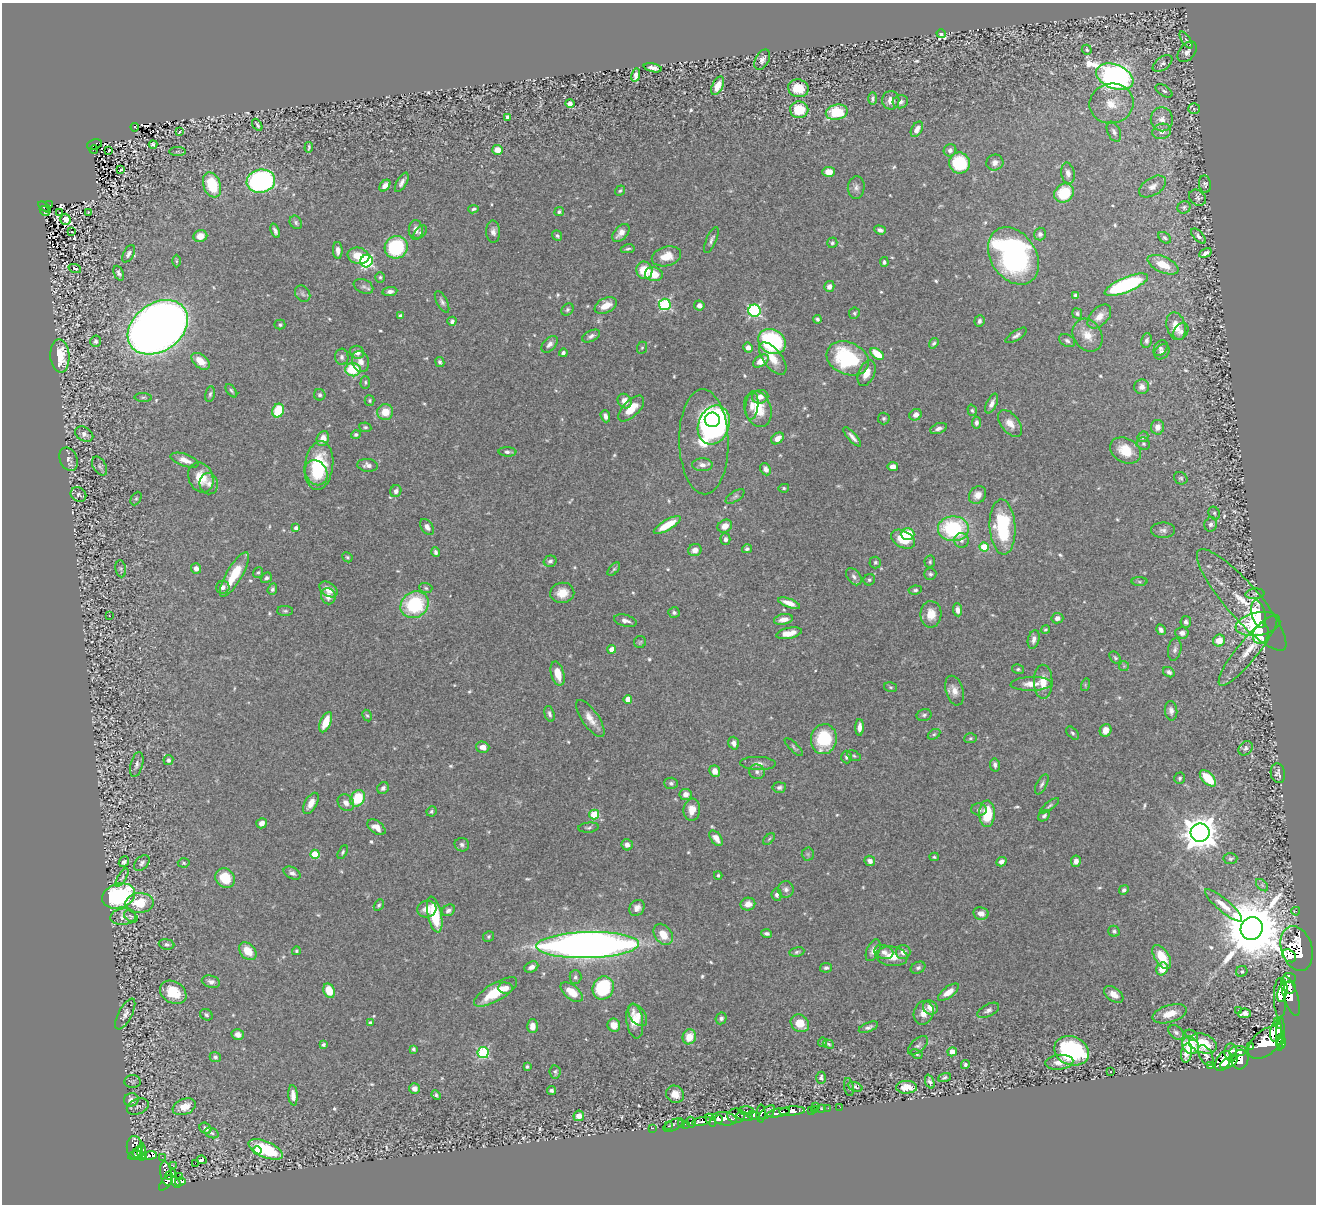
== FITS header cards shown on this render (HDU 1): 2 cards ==
NAXIS1  =                 1314
NAXIS2  =                 1202

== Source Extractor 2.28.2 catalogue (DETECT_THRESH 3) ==
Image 1314 x 1202 px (HDU 1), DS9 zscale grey, 1 PNG px = 1 image px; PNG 1318 x 1206 px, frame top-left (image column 1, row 1202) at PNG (2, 3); each listed source drawn as its Kron ellipse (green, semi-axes under 4 px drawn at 4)
Background 0.468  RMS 0.019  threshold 0.0559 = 3 sigma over >= 5 px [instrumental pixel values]
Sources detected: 690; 2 with non-positive FLUX_AUTO (blend fragments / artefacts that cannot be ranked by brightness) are neither listed nor drawn; of the other 688, the 500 brightest by FLUX_AUTO listed and drawn (188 fainter detections omitted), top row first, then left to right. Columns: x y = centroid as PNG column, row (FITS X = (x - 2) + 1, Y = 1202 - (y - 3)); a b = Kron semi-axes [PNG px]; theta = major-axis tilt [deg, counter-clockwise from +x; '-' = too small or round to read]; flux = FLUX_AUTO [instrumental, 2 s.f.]
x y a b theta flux
941 34 4 4 - 3
1186 40 10 4 -58 2.6
1087 50 5 4 - 2.2
1187 52 12 7 50 6.6
762 60 11 6 62 6.3
1163 63 11 6 37 5
653 68 9 4 -13 5.2
636 75 7 4 77 5.3
1115 77 19 12 -22 660
718 86 10 5 65 14
798 88 10 9 - 30
1164 91 9 5 -33 3
873 99 6 4 89 2.9
891 100 9 8 - 10
900 102 8 6 18 5.1
570 103 5 4 - 4.5
1111 103 22 20 10 34
1194 109 5 5 - 2.2
799 110 9 8 - 45
837 112 11 7 12 63
508 117 4 3 - 4.9
1162 119 12 11 - 13
257 125 7 3 -58 3.2
135 127 4 2 - 10
917 129 8 5 61 8.9
1162 131 9 7 17 9.1
179 132 3 3 - 3.1
1114 132 10 6 -65 4.9
94 144 8 5 14 27
153 144 4 3 - 3.3
309 147 5 2 - 2.1
94 149 4 3 - 8.6
109 150 3 3 - 3.2
498 150 5 5 - 16
950 150 6 6 - 4.5
177 151 8 4 1 1.9
959 163 10 10 - 70
995 163 8 8 - 5.7
121 170 4 3 - 33
829 172 6 5 - 15
1068 173 10 6 -80 6.8
261 181 14 11 9 270
402 182 11 5 61 5.7
1205 184 9 6 -82 2.9
212 185 13 8 -71 52
385 186 6 4 50 7.3
1153 186 15 8 33 10
856 187 11 8 85 5.8
620 191 5 4 - 1.9
1064 193 10 8 42 44
1198 198 9 7 -38 3.7
50 205 3 2 - 3
45 207 7 3 -35 37
1184 207 7 6 - 3
473 209 5 3 - 2.4
45 211 5 3 - 6.4
59 212 3 3 - 5.2
88 212 3 3 - 3.1
559 212 5 4 - 2.9
65 219 5 5 - 42
296 222 7 5 -58 2.8
416 230 10 7 -89 8
880 230 6 4 -19 4
275 231 7 4 -69 4.4
71 232 3 3 - 33
420 232 8 5 48 3
493 232 11 7 -86 5.9
621 233 11 6 48 9.7
1040 234 6 6 - 3.8
200 236 7 6 - 13
557 236 6 4 -52 2.4
1198 236 9 5 -46 4.4
1165 238 7 4 -39 2.6
711 240 14 5 67 4.4
832 243 5 5 - 2.8
396 247 11 11 - 110
628 249 7 3 9 2.3
338 250 8 4 -87 7.3
1205 253 6 4 29 6.9
129 254 9 5 60 4.8
358 256 11 8 -15 23
666 256 15 9 16 22
1013 256 31 22 -56 350
176 261 6 4 -90 1.9
367 261 6 6 - 190
884 262 5 4 - 2.7
1163 265 16 8 -24 25
75 269 6 4 -19 2.1
644 270 9 8 - 35
119 273 8 4 -65 3.9
654 274 9 7 -13 23
380 277 5 5 - 2.1
1126 285 23 7 22 180
363 286 10 7 -24 4.2
829 286 5 5 - 6.4
390 291 7 4 8 4.9
303 294 9 7 -52 3.6
1076 296 4 4 - 4.3
442 302 12 5 -62 4.3
665 304 6 6 - 160
606 305 12 7 25 18
699 305 5 5 - 6.8
567 310 7 5 47 2.8
754 311 6 6 - 180
854 313 5 5 - 2.2
1077 314 5 5 - 2.4
400 315 4 3 - 2.3
1099 316 14 8 45 12
817 319 4 3 - 2.6
452 321 5 4 - 4
979 321 6 5 - 3.8
280 325 5 5 - 2.7
1176 326 14 9 -74 17
158 327 33 24 35 2100
1181 331 9 6 57 4.9
1016 335 12 5 32 4.5
1088 335 17 14 -57 19
591 336 9 5 26 4.9
1146 340 7 5 82 3.4
95 341 5 5 - 3.3
1067 341 8 6 -28 3.5
772 342 14 12 -30 170
934 343 5 4 - 2.5
550 344 10 6 47 6.2
642 348 6 5 - 2.1
748 348 5 4 - 6.8
1160 348 8 6 53 3.7
357 352 7 6 - 7.5
1162 352 8 6 44 3.8
563 353 4 3 - 3.3
877 354 7 4 -39 31
60 356 17 9 -86 40
342 357 8 6 -87 4.4
773 358 19 9 -52 21
848 358 22 16 -23 120
201 361 10 6 -39 18
360 361 11 8 -69 9.2
761 361 9 5 33 15
440 362 5 4 - 3.4
353 370 8 6 -5 49
866 373 14 8 67 12
365 382 6 5 - 2.3
1142 387 7 7 - 7.2
231 391 8 4 -52 2.4
210 394 8 5 81 2.8
320 395 6 5 - 3.1
143 397 9 3 -4 1.9
760 397 8 7 - 8.4
370 400 5 5 - 2.1
625 401 8 6 -51 11
992 403 10 5 64 6.6
752 406 14 6 84 9.3
631 408 16 8 45 21
758 409 18 13 -71 32
972 410 6 4 -72 2.3
278 411 7 6 - 49
385 412 8 8 - 18
916 415 6 5 - 7.4
605 416 6 4 -70 5.9
884 418 6 6 - 2.5
712 420 7 7 - 110
976 423 6 4 84 4.2
1010 423 15 9 -52 13
714 425 20 15 68 400
365 427 6 4 -10 2.3
1157 427 7 6 - 8.5
938 428 9 5 19 5
84 434 10 7 -29 5.6
356 435 5 4 - 2.6
852 437 12 4 -49 5.3
1143 437 6 4 45 2.4
777 438 7 5 38 10
323 439 8 6 68 14
704 442 52 24 -89 67
1143 444 7 6 - 3
1125 450 16 12 -29 28
507 452 9 4 -2 3.7
68 459 12 8 -67 5.4
185 460 15 6 -19 10
319 465 24 14 82 60
368 465 10 6 -6 5.9
702 465 10 6 -1 6.5
100 466 10 6 -61 3.7
893 466 5 4 - 8.5
766 469 6 5 - 5.2
316 473 13 10 -60 51
201 478 15 12 -67 26
1181 478 7 6 - 2.5
209 484 11 9 -82 7.7
784 488 5 4 - 1.9
396 491 6 5 - 4.8
78 495 8 6 -30 3.5
977 495 9 8 - 10
735 496 11 5 34 3.3
136 498 7 5 63 2.6
1214 513 7 5 -64 2.9
1211 524 7 6 - 4.2
667 525 15 5 30 33
725 526 8 6 27 13
427 527 9 5 -54 7.3
1003 527 27 13 -87 100
296 528 4 4 - 4
953 529 15 12 0 120
1163 530 12 7 -1 5.6
908 534 7 6 - 40
725 539 6 5 - 4.5
903 539 13 8 -28 36
961 541 7 7 - 4.9
984 547 5 4 - 44
747 549 5 4 - 2.8
695 550 7 6 - 9.3
435 552 5 4 - 3.3
347 557 5 4 - 2.1
550 561 6 5 - 3.5
875 562 6 6 - 2.8
930 562 6 5 - 2.3
196 568 5 5 - 5.9
121 569 8 5 -81 2.5
614 569 8 4 47 2.2
258 573 6 5 - 2
234 574 25 8 59 38
930 574 6 5 - 2.7
854 577 10 6 -52 5.1
266 578 6 4 39 3
869 580 6 5 - 2.5
1139 582 8 4 -1 2.1
223 587 7 6 - 6.1
426 588 6 5 - 2.4
272 589 6 4 71 3.1
328 589 10 6 -36 12
915 590 7 4 7 2.6
562 593 12 10 8 18
1255 594 9 5 5 2.4
328 596 8 7 - 9.2
1242 600 65 17 -49 46
789 603 11 4 -21 11
415 605 15 12 35 110
957 610 6 4 -83 5.9
285 611 8 5 -1 2.6
674 612 6 5 - 2.7
931 614 13 10 89 19
1259 614 14 6 -77 44
109 616 3 2 - 2.5
1057 618 6 5 - 5.6
783 619 9 5 11 9.3
625 621 11 6 -15 6.5
1186 622 6 5 - 3.4
1258 624 22 11 10 110
1045 630 4 4 - 2
1161 630 6 4 -60 4.4
789 633 13 5 11 13
1182 633 7 5 -3 6.4
1261 634 10 7 70 48
1034 639 9 5 76 5.9
1219 641 6 5 - 18
640 642 6 6 - 2.1
612 649 4 4 - 16
1175 649 11 6 80 5.2
1248 651 44 10 51 25
1115 658 7 5 -50 2.2
1124 666 5 5 - 1.9
1018 669 6 4 -13 2
1169 672 6 4 -34 3.5
558 674 12 6 -75 20
1043 682 17 9 -89 17
1031 684 20 7 2 13
1085 685 6 4 73 1.9
890 687 6 5 - 2.2
954 691 15 9 -73 11
628 699 4 4 - 19
1171 711 10 6 -84 5.7
549 714 8 5 -75 4
924 715 7 6 - 3.2
367 716 6 4 -61 2
590 719 21 8 -55 15
326 722 11 5 67 26
859 727 8 4 89 7.3
1106 730 6 5 - 12
1072 733 8 4 -46 2.7
934 734 7 4 30 2.3
970 738 6 5 - 2.2
824 739 15 13 81 71
734 743 6 5 - 6
483 747 7 5 -15 9.3
794 747 12 4 -45 2.7
1246 748 8 6 46 3.7
854 756 7 4 -30 2.3
846 757 6 5 - 3.1
168 760 5 5 - 3.1
758 763 18 6 -2 7.4
137 764 12 6 75 5.1
995 765 6 5 - 4.1
715 771 6 5 - 12
757 772 8 7 - 4.6
1278 773 10 7 -81 5.2
1180 778 6 5 - 2.7
1208 778 10 5 -45 42
671 783 7 5 -3 3.8
1042 784 11 5 62 3.6
779 787 7 5 5 3.5
383 788 6 5 - 3.9
686 794 6 5 - 7.2
358 798 8 7 - 50
311 803 11 6 60 12
346 803 9 7 -45 8.2
1050 806 11 4 38 2.8
692 810 11 8 83 16
979 810 8 6 -3 4
431 811 5 5 - 2.3
594 814 5 5 - 60
987 814 13 8 88 45
1044 816 6 4 41 3.1
262 823 5 5 - 7.4
376 827 10 6 -36 11
589 828 10 5 6 2.9
1200 833 9 9 - 2500
716 838 9 5 -52 10
769 839 7 4 45 2
462 845 7 7 - 3.6
627 845 6 5 - 7.2
343 852 7 4 60 2.2
315 854 4 4 - 40
808 854 6 6 - 2.5
934 857 4 4 - 2
1230 859 7 5 4 2.5
870 861 5 5 - 5.3
1076 861 6 5 - 6.3
124 862 6 4 49 4.1
1001 862 5 4 - 6.1
142 863 9 6 44 4.3
184 863 6 4 -3 1.9
292 873 9 5 -27 4.7
718 875 4 3 - 2
122 878 10 4 59 2.9
225 878 10 9 - 35
1262 885 7 4 -45 2.4
786 889 8 8 - 4.5
1124 890 5 4 - 3.9
777 895 6 5 - 3.7
119 896 17 12 18 180
140 903 14 10 2 38
748 904 7 6 - 12
379 905 6 4 60 2.5
1224 905 24 6 -40 16
637 908 8 7 - 8.3
427 909 10 8 17 12
448 910 7 5 31 4.6
1296 911 4 3 - 4.3
981 913 8 6 -12 8.3
435 915 18 7 -78 63
123 917 12 8 6 7.2
131 917 8 5 -35 2.2
1252 928 11 10 - 13000
1114 931 6 5 - 3.3
663 934 12 8 -54 20
766 934 5 4 - 3.7
489 936 6 5 - 2.4
166 944 8 5 -6 3
588 945 51 13 1 1200
1297 949 23 15 -73 1600
873 950 11 6 66 7.5
248 951 10 7 -46 20
296 951 4 4 - 2.1
797 952 7 4 10 2.6
884 952 10 7 -18 5.9
903 952 7 7 - 7.2
892 956 16 10 -7 18
1289 956 7 5 -41 360
1162 957 13 7 -57 30
531 967 7 5 25 6.3
826 968 6 4 12 3.1
918 968 8 5 25 3.5
1162 969 6 5 - 22
1242 971 6 5 - 2.2
575 977 7 6 - 3.4
1289 978 6 5 - 180
211 982 9 6 -15 5.1
1290 987 6 6 - 380
506 988 7 5 -4 6.1
603 988 12 10 66 99
329 991 7 5 -68 28
173 992 14 10 -32 33
496 992 24 8 31 42
572 992 13 7 -39 23
948 992 12 5 37 14
1282 992 10 4 78 300
1114 994 11 7 -35 11
1291 996 21 7 -71 740
1280 998 20 6 -89 420
930 1007 8 6 -34 13
988 1010 11 6 28 4.7
1238 1011 3 3 - 2.1
924 1013 12 9 72 12
1245 1013 6 4 8 8.7
125 1014 17 7 62 6.3
1169 1014 18 8 17 21
206 1015 6 5 - 2.7
638 1015 12 7 -55 7.8
721 1018 6 5 - 3.5
635 1021 17 8 -81 22
1277 1022 3 2 - 950
370 1023 4 4 - 4.2
800 1023 10 8 -39 24
614 1025 6 6 - 13
532 1026 7 5 89 10
868 1027 10 5 23 3.6
1276 1031 11 5 83 540
1176 1032 8 6 -39 4.1
1280 1034 17 4 87 670
238 1035 6 5 - 7.6
1192 1035 7 4 -38 2.9
689 1037 7 6 - 21
1281 1041 7 4 -86 290
822 1042 4 4 - 2.2
1265 1043 20 12 40 1600
828 1044 6 4 -19 2
1203 1044 14 9 -21 35
323 1045 4 4 - 3
918 1045 12 6 41 4.7
1190 1045 9 8 - 40
1251 1047 3 3 - 39
413 1049 4 3 - 2.9
1072 1051 18 14 -22 190
1238 1051 9 5 6 350
952 1052 5 4 - 11
483 1053 5 5 - 130
1186 1053 9 5 82 12
1231 1053 9 6 -87 360
917 1054 6 4 -31 2.1
1206 1055 11 6 -60 4.9
215 1057 5 5 - 3.2
1240 1059 10 8 74 720
1223 1061 11 6 61 730
1059 1062 14 7 5 13
1229 1062 9 5 27 480
965 1064 4 4 - 2.8
1211 1065 4 3 - 44
527 1066 3 3 - 2.1
555 1072 6 5 - 3
1110 1072 3 3 - 3.3
821 1078 6 5 - 2.8
945 1078 7 4 22 2.9
133 1082 8 6 -4 2.5
930 1082 7 4 -69 4
849 1087 9 4 -79 2.4
855 1087 8 4 -20 2.1
907 1087 10 6 0 19
414 1089 5 5 - 6.6
551 1090 4 3 - 3
675 1094 9 8 - 13
293 1095 10 4 -86 9.6
436 1095 5 4 - 2.3
131 1100 7 6 - 7.3
138 1106 11 7 22 3.7
816 1106 3 2 - 5.5
184 1107 12 7 21 18
840 1107 3 2 - 3.6
828 1108 2 2 - 5.1
815 1109 3 2 - 3.7
821 1109 3 3 - 7.8
746 1110 8 4 -2 61
811 1110 2 2 - 3
792 1111 13 4 4 660
767 1112 9 5 38 130
761 1113 9 4 89 84
778 1113 11 3 11 390
754 1115 6 4 -15 210
579 1116 5 5 - 11
736 1116 9 7 2 350
745 1117 8 4 -11 160
719 1119 4 3 - 260
725 1119 12 6 -10 610
711 1120 7 3 -57 140
702 1121 10 4 11 350
691 1122 5 4 - 79
682 1124 3 3 - 66
685 1124 3 2 - 7.7
673 1125 11 5 24 31
669 1126 3 2 - 7.8
205 1128 6 5 - 5.5
652 1128 3 2 - 8.8
212 1133 7 5 -19 3
135 1148 12 8 -85 110
266 1149 18 8 -23 89
257 1150 4 4 - 11
137 1152 6 3 57 130
142 1152 9 2 88 59
135 1155 7 4 11 200
144 1156 4 3 - 62
149 1156 7 3 7 79
162 1157 3 2 - 2.4
202 1160 5 3 - 120
195 1163 2 2 - 3800
173 1166 2 2 - 13
166 1174 12 5 -81 76
171 1175 6 4 36 84
180 1177 3 2 - 2
180 1181 5 3 - 58
166 1182 10 4 51 140
176 1182 6 4 -58 45
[188 fainter detections neither listed nor drawn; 2 non-positive-flux detections neither listed nor drawn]